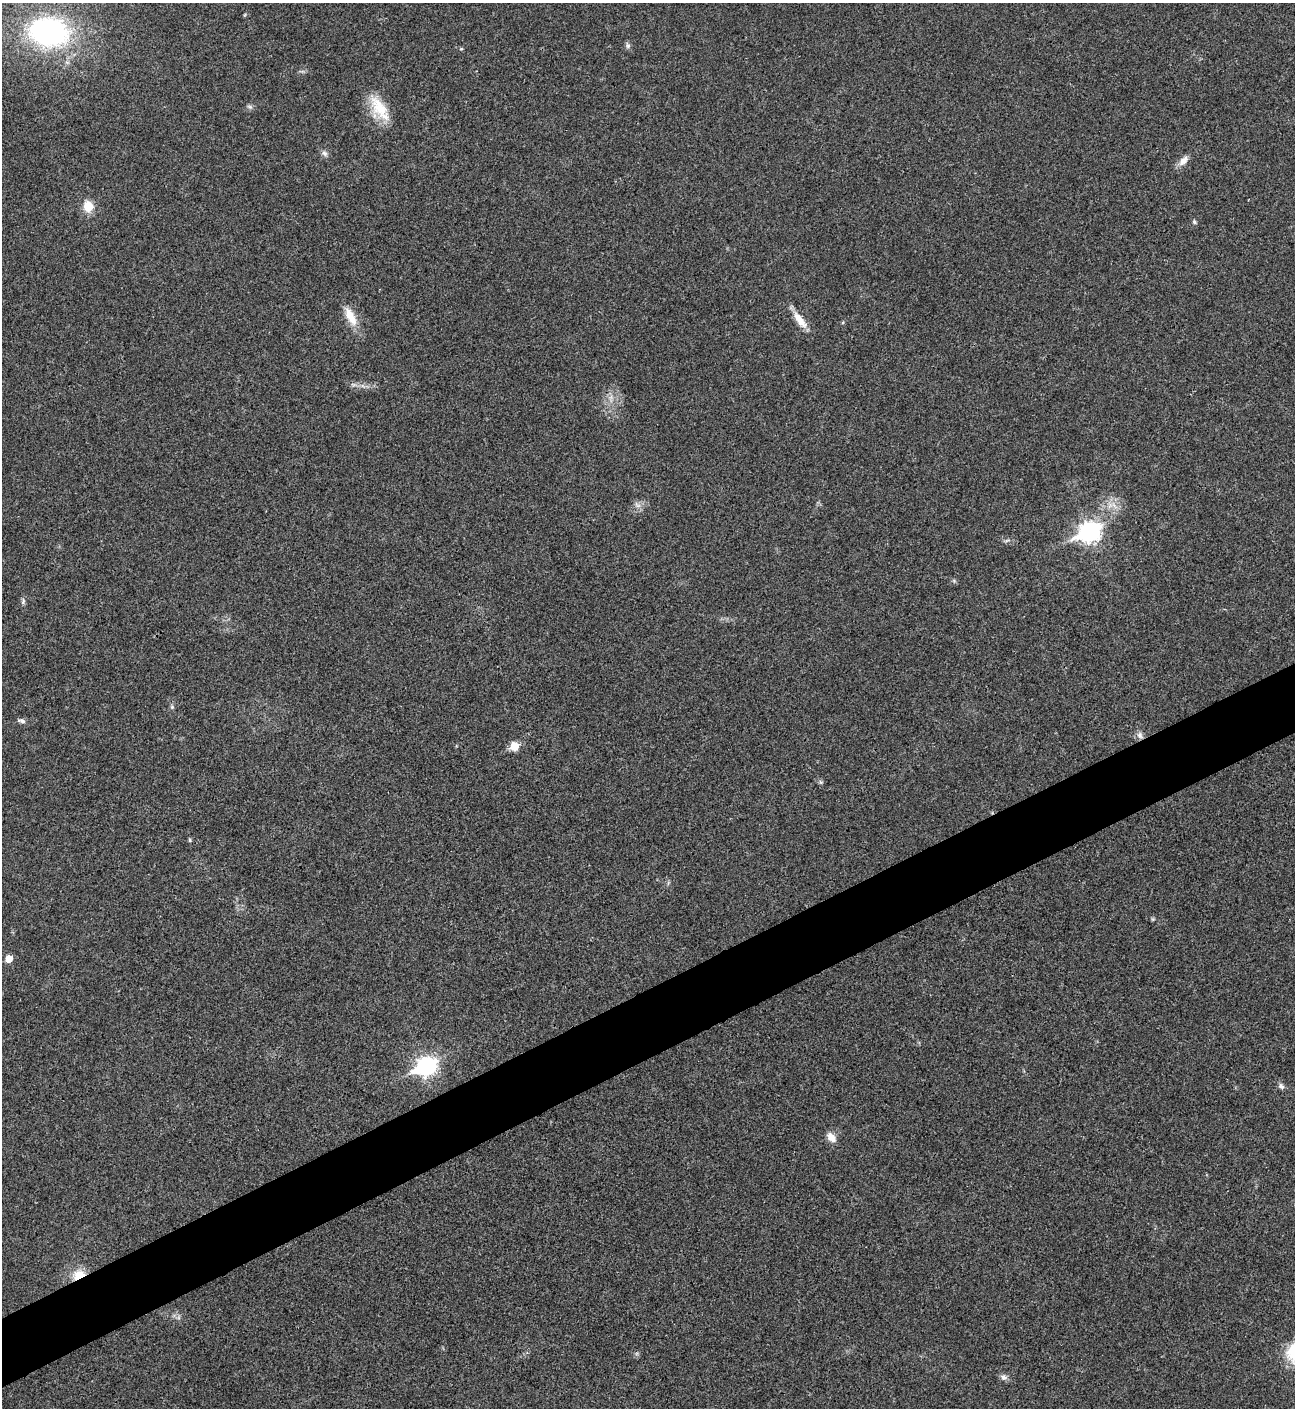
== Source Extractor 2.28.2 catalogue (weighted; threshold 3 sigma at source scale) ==
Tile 7 of 4 x 4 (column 3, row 2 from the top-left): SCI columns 2876-4168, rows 2819-4224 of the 5627 x 5637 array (HDU 1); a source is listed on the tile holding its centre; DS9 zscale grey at full resolution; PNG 1297 x 1410 px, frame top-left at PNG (2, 3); no overlay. Shown black and unused: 5% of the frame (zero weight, under 3 of 4 exposures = <1% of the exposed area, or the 3 px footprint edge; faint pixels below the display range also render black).
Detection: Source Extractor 2.28.2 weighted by HDU 2 'WHT'; one run over the whole footprint, this tile lists its part. Background 0.02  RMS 0.0055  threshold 0.0248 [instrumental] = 3 sigma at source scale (4.5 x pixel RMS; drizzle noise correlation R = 1.50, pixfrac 1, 0.05/0.05 arcsec/px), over >= 5 px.
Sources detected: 26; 1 inside a brighter object's white glare — not listed; the other 25 listed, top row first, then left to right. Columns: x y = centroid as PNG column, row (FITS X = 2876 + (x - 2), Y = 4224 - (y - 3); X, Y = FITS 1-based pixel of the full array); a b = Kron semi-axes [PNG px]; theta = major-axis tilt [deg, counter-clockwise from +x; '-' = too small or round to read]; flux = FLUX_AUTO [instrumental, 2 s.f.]
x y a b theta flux
50 31 35 28 -2 110
628 46 8 6 -88 1.4
250 107 8 6 -16 1.3
379 108 38 15 -56 16
325 153 9 6 -39 1.7
1183 160 16 8 45 4
88 206 11 10 - 8.9
1194 222 5 5 - 1
350 316 27 10 -61 9.2
800 320 25 9 -53 7.2
638 505 9 5 -24 1.8
1090 532 9 8 - 280
23 602 8 5 66 1.2
172 707 6 5 - 0.93
22 721 11 5 -9 1.7
1140 735 10 7 -73 2.3
514 746 6 5 - 15
820 782 7 4 -88 0.87
190 840 6 4 -74 0.75
9 959 5 5 - 7.5
426 1066 9 7 25 220
1281 1086 8 6 -51 1.7
831 1137 12 8 -46 4.7
79 1275 17 10 23 8.6
1003 1377 9 7 -59 1.9
Overlapping masked pixels (flux is a lower limit): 1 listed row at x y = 79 1275